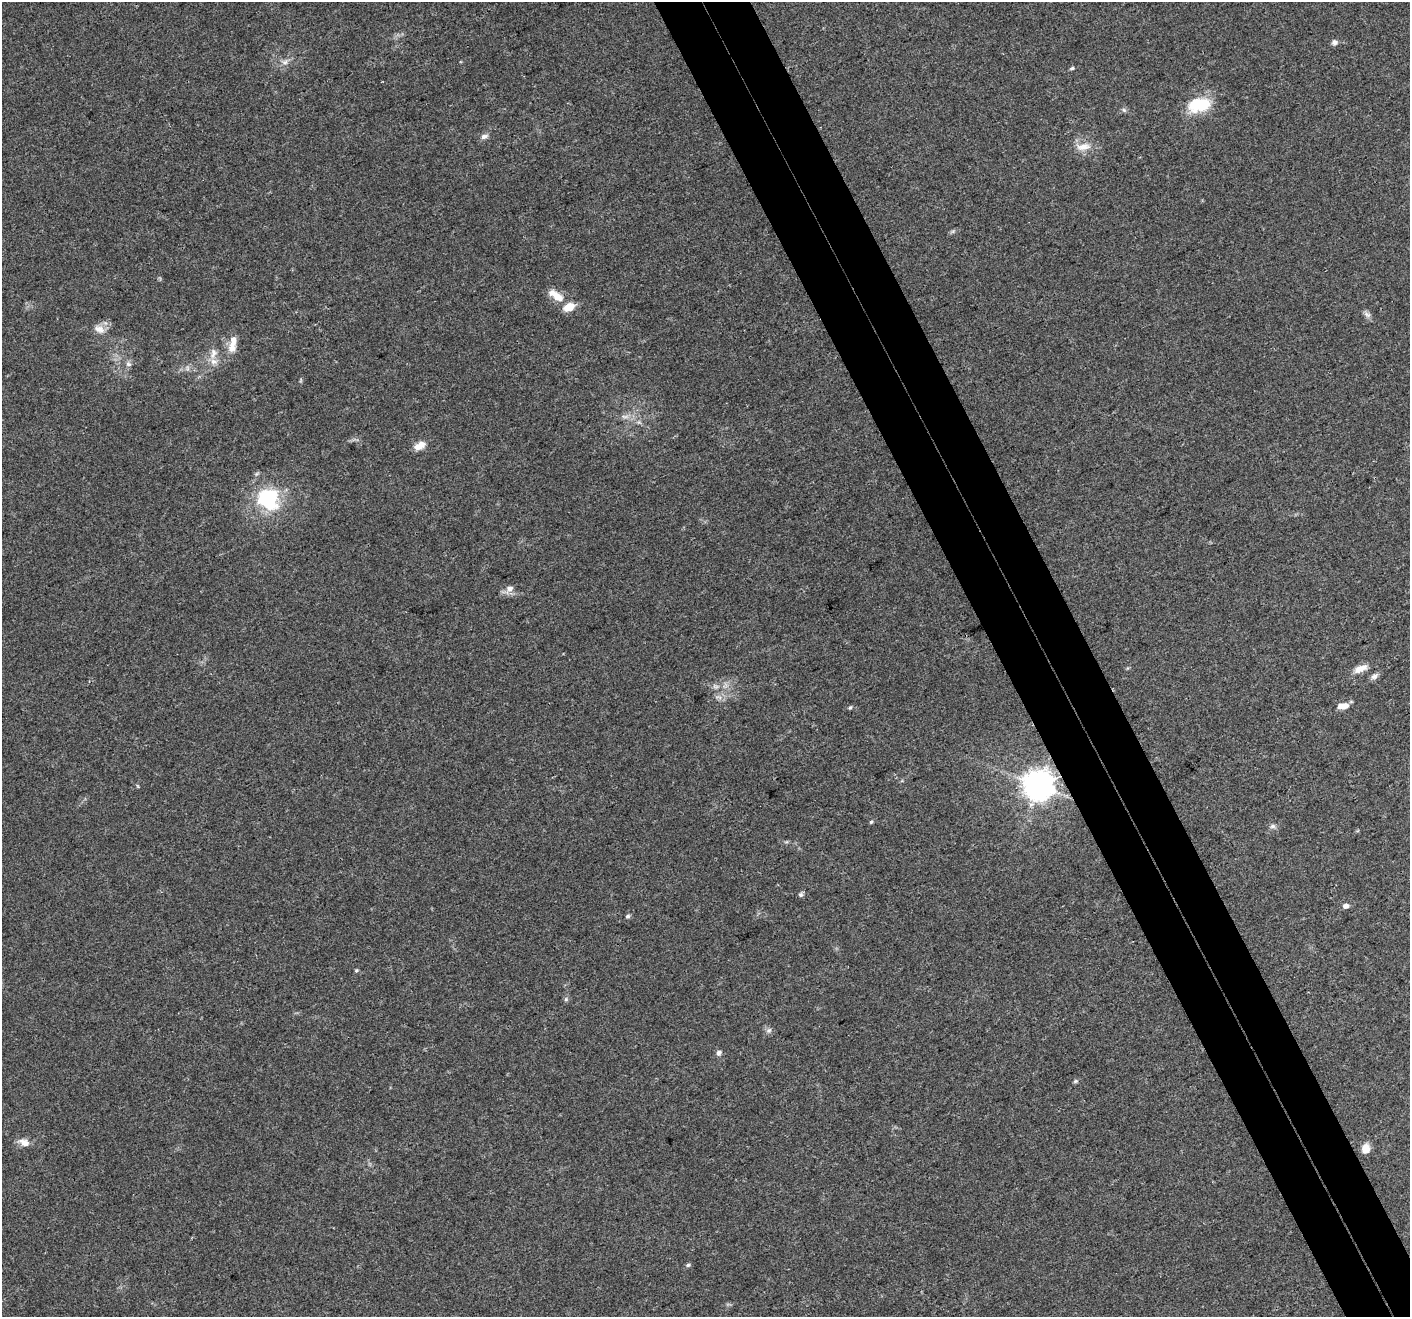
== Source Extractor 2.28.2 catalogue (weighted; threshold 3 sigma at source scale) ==
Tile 6 of 4 x 4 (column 2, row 2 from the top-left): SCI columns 1475-2882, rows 2848-4162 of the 5761 x 5639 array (HDU 1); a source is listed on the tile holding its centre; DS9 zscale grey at full resolution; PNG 1412 x 1319 px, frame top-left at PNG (2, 2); no overlay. Shown black and unused: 7% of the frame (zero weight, under 3 of 4 exposures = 7% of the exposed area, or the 3 px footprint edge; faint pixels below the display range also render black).
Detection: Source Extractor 2.28.2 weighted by HDU 2 'WHT'; one run over the whole footprint, this tile lists its part. Background 0.0499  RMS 0.0041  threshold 0.0185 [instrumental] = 3 sigma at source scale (4.5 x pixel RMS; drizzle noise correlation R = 1.50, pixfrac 1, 0.0396/0.0396 arcsec/px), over >= 5 px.
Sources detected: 42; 1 too faint to see at this stretch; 1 inside a brighter object's white glare — not listed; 4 inside a brighter listed object's ellipse — not listed separately; the other 36 listed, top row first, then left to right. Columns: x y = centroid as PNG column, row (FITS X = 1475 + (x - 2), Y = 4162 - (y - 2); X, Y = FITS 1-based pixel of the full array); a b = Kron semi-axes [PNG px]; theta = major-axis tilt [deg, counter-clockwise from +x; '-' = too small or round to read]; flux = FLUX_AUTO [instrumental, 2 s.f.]
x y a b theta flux
1335 42 6 6 - 1.7
285 62 8 7 - 1.8
1072 68 5 4 - 0.72
1202 105 26 13 24 16
1124 110 7 4 -45 0.73
484 136 9 6 24 1.6
1083 147 22 10 8 4.9
558 297 18 10 -36 5.5
569 307 10 7 29 6.8
1367 314 10 7 -27 1.5
99 329 15 10 -23 3.5
232 348 12 11 - 3.7
213 353 15 9 68 3.6
128 364 8 6 -36 1.3
625 416 10 5 -1 1.5
420 445 15 8 27 3.9
268 498 27 25 -43 30
509 589 14 9 42 2.7
1360 668 19 8 24 4.1
1374 676 10 7 29 1.6
719 697 11 3 -11 1.1
1341 706 9 7 33 2.4
850 707 6 4 61 0.57
1038 785 9 9 - 680
871 822 4 4 - 0.54
1272 826 8 6 2 1.2
801 895 6 6 - 0.89
1346 906 5 5 - 2.4
628 916 6 5 - 0.73
566 999 6 4 47 0.64
769 1030 8 7 - 1.3
718 1053 7 6 - 1.4
1075 1081 6 5 - 0.67
24 1143 13 8 -19 3.5
1366 1149 10 7 -88 4.8
688 1265 6 4 3 0.79
Overlapping masked pixels (flux is a lower limit): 1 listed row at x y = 1038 785
Unlisted compact peaks at least as high as the median listed source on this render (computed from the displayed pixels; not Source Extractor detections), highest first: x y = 356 970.